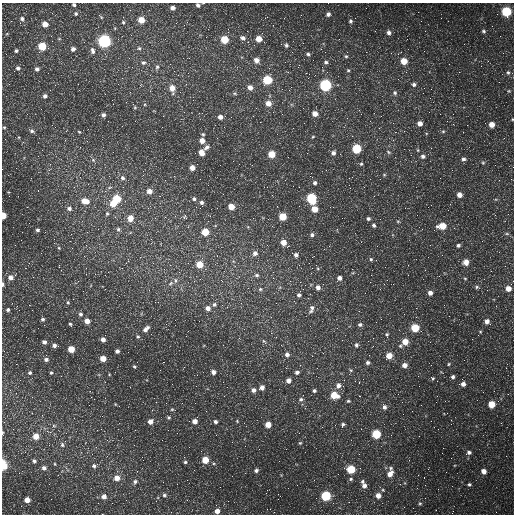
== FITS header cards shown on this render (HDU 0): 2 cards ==
NAXIS1  =                  512 /fastest changing axis
NAXIS2  =                  512 /next to fastest changing axis

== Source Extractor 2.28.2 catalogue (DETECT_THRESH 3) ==
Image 512 x 512 px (HDU 0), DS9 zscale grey, 1 PNG px = 1 image px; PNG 516 x 516 px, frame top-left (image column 1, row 512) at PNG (2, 3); no overlay
Background 1630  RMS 43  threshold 129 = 3 sigma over >= 5 px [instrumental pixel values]
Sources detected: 281; all 281 listed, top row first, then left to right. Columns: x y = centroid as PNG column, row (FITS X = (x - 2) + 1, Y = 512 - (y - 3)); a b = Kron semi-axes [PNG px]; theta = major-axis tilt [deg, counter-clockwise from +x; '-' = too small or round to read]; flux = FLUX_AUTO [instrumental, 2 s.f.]
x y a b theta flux
74 5 3 3 - 5100
198 5 4 3 - 7300
172 8 4 4 - 13000
506 11 5 5 - 210000
76 14 5 5 - 4800
328 14 5 5 - 9300
497 14 2 2 - 1900
301 15 3 2 - 2800
100 16 6 2 -48 4000
123 17 2 2 - 1600
267 17 3 3 - 2200
22 19 6 6 - 8300
141 20 5 5 - 42000
350 21 6 5 - 6000
123 22 5 4 - 3600
176 23 2 2 - 2000
45 24 5 4 - 26000
273 25 2 2 - 1700
247 31 2 2 - 2000
484 31 6 5 - 5300
389 33 6 5 - 11000
51 36 3 2 - 7100
243 38 6 5 - 11000
259 39 5 5 - 36000
224 40 5 5 - 83000
104 41 6 6 - 660000
303 43 2 2 - 1800
286 45 6 5 - 7400
42 46 5 5 - 94000
139 48 5 5 - 4400
73 49 5 4 - 11000
321 49 3 2 - 4000
16 51 4 4 - 4900
92 51 8 5 -80 10000
503 53 2 2 - 1600
308 54 6 5 - 6000
346 56 6 5 - 5000
256 60 6 5 - 19000
404 61 5 5 - 53000
326 62 6 5 - 6600
143 63 7 6 - 8100
157 67 8 5 79 7100
18 68 6 5 - 7600
37 69 5 5 - 8100
348 70 5 5 - 4100
508 72 7 6 - 6800
178 75 2 2 - 1500
267 80 5 5 - 150000
78 84 2 2 - 1500
414 84 5 5 - 7500
325 85 5 5 - 480000
250 87 6 5 - 18000
172 88 8 5 -81 31000
50 90 2 2 - 1500
509 91 5 4 - 3700
234 93 6 5 - 4900
395 93 7 5 -66 7000
105 94 3 2 - 4100
45 96 5 4 - 8900
430 98 3 3 - 2500
268 103 5 5 - 26000
135 107 5 4 - 3500
256 108 2 2 - 1500
315 114 5 5 - 22000
453 114 2 2 - 1300
103 115 4 4 - 9500
220 117 5 4 - 14000
512 119 3 3 - 2200
260 122 2 2 - 1700
420 123 5 4 - 18000
492 125 5 5 - 29000
4 127 4 4 - 3100
293 128 2 2 - 3400
32 131 7 5 -16 7100
404 131 2 2 - 1700
443 131 5 4 - 3600
79 132 4 3 - 2900
203 134 4 4 - 4100
313 137 4 3 - 2600
202 141 5 5 - 23000
207 147 9 5 41 10000
431 148 2 2 - 1500
357 149 5 5 - 160000
418 150 5 3 - 3200
113 152 2 2 - 1400
388 152 7 4 -29 4400
202 153 6 5 - 26000
333 153 6 5 - 9900
271 154 5 5 - 61000
423 156 6 5 - 9400
463 159 6 5 - 7400
93 160 6 5 - 5700
483 163 5 4 - 3500
361 164 5 4 - 4400
192 168 5 4 - 24000
49 170 5 4 - 3400
384 175 5 5 - 3600
123 178 6 6 - 8800
165 180 2 2 - 1400
315 183 5 5 - 7400
293 186 2 2 - 1200
74 187 3 3 - 1800
110 187 8 5 20 6400
299 187 2 2 - 4800
149 191 5 5 - 20000
459 195 5 4 - 20000
374 196 3 2 - 2300
311 198 6 5 - 230000
117 199 6 5 - 79000
194 199 5 4 - 5400
85 201 8 6 -13 36000
202 203 7 4 -76 8200
113 204 6 5 - 45000
231 207 5 4 - 40000
69 208 7 6 - 10000
315 209 5 5 - 40000
107 214 7 5 88 6200
3 215 5 4 - 47000
185 217 6 5 - 4100
283 217 5 5 - 78000
130 218 7 6 - 29000
368 218 5 4 - 6300
398 221 5 4 - 3400
374 225 6 4 89 7400
442 226 6 5 - 58000
118 229 6 6 - 6500
337 229 5 3 - 2500
37 230 4 4 - 5600
205 232 5 5 - 64000
507 234 6 4 -1 3900
312 235 6 6 - 8200
283 242 5 5 - 31000
15 245 2 2 - 1500
86 245 3 2 - 1800
458 245 5 4 - 6600
59 248 5 4 - 3400
72 248 2 2 - 1700
324 249 2 2 - 1300
255 253 7 6 - 12000
296 255 6 5 - 10000
202 258 4 4 - 4400
371 259 5 4 - 4700
466 262 7 6 - 20000
188 263 3 3 - 1300
200 264 5 5 - 53000
408 265 2 2 - 1200
505 266 2 2 - 2500
257 275 6 6 - 7100
10 277 7 6 - 17000
273 278 4 3 - 3100
340 278 5 5 - 12000
465 278 5 3 - 2500
175 280 8 5 -85 7100
170 283 7 5 37 5700
3 284 5 3 - 6600
393 284 2 2 - 1900
318 287 6 5 - 14000
477 287 6 4 23 4600
260 289 6 5 - 6300
508 289 5 5 - 29000
430 293 5 5 - 15000
299 295 5 5 - 7600
73 299 2 2 - 2100
68 302 6 4 -68 4300
12 303 3 2 - 3000
276 303 2 2 - 5000
214 304 6 6 - 6600
208 308 6 5 - 15000
311 309 12 6 68 13000
8 310 5 4 - 5600
80 314 6 6 - 6800
43 319 4 4 - 5900
381 319 3 2 - 4400
87 321 5 5 - 22000
376 322 2 2 - 1700
487 322 7 5 -38 16000
70 324 4 4 - 4000
360 325 6 5 - 7100
38 328 2 2 - 1400
415 328 5 5 - 100000
146 329 8 5 47 12000
387 335 6 5 - 5600
138 336 5 5 - 4400
103 339 4 4 - 13000
264 341 7 4 -53 5500
405 341 5 5 - 37000
44 342 4 4 - 8400
54 345 5 4 - 9900
356 345 6 5 - 7000
400 346 6 4 2 4100
71 349 5 5 - 49000
4 351 3 2 - 1700
117 351 4 4 - 9300
323 353 2 2 - 1300
287 354 6 6 - 11000
389 356 5 5 - 38000
46 359 5 4 - 7800
103 359 5 4 - 36000
368 363 5 5 - 7400
449 364 5 4 - 3200
405 365 5 5 - 18000
134 367 4 4 - 3600
351 370 6 4 -37 3900
213 372 5 5 - 12000
297 372 5 5 - 8600
30 373 5 5 - 4700
51 373 4 4 - 3900
109 374 4 3 - 2200
61 376 3 2 - 2400
453 377 5 4 - 7200
433 378 6 5 - 4200
288 380 5 5 - 17000
355 381 3 2 - 2300
463 384 6 5 - 14000
196 386 2 2 - 1200
338 386 9 7 -3 17000
262 388 6 5 - 16000
253 390 6 5 - 12000
314 391 4 4 - 5800
334 395 6 5 - 65000
360 396 2 2 - 1900
94 399 2 2 - 3000
301 399 6 5 - 6800
348 401 5 4 - 4200
445 401 2 2 - 1200
436 402 2 2 - 1400
115 404 5 4 - 2600
491 404 5 5 - 63000
384 407 6 6 - 11000
172 409 5 4 - 3400
169 417 5 5 - 4200
150 421 5 5 - 18000
189 421 3 2 - 3200
195 421 4 4 - 18000
237 421 5 3 - 2600
4 422 4 4 - 2500
215 422 4 4 - 6700
343 424 5 4 - 5600
53 425 6 6 - 7000
268 425 5 4 - 35000
135 430 2 2 - 1500
2 433 6 3 89 4200
376 434 5 5 - 160000
36 436 6 6 - 33000
300 443 5 4 - 3300
62 445 7 6 - 7600
469 452 6 5 - 9100
142 457 3 3 - 1500
451 458 2 2 - 1200
205 460 5 5 - 56000
34 461 6 5 - 6400
185 462 4 4 - 4300
214 464 5 3 - 3100
3 465 8 5 -79 65000
94 466 6 6 - 7700
44 468 6 6 - 10000
390 468 6 5 - 5500
351 469 5 5 - 110000
256 470 5 5 - 7700
484 471 4 4 - 21000
390 474 8 5 57 25000
117 478 6 6 - 26000
351 479 6 5 - 5100
135 481 6 6 - 7900
363 481 6 4 63 5600
400 484 3 3 - 3600
469 484 5 4 - 4700
364 486 6 6 - 13000
164 495 6 5 - 6000
378 495 6 5 - 22000
104 496 6 6 - 15000
326 496 5 5 - 220000
316 498 2 2 - 16000
27 500 5 4 - 27000
187 500 2 2 - 1700
349 502 2 2 - 2100
420 503 6 4 -67 4200
217 511 5 5 - 18000
274 512 2 2 - 1300
496 512 3 2 - 2300
452 513 3 2 - 1700
At the frame edge (FLAGS 8, measured only in part): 9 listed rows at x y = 74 5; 198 5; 512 119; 3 215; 3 284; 2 433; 3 465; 217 511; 452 513